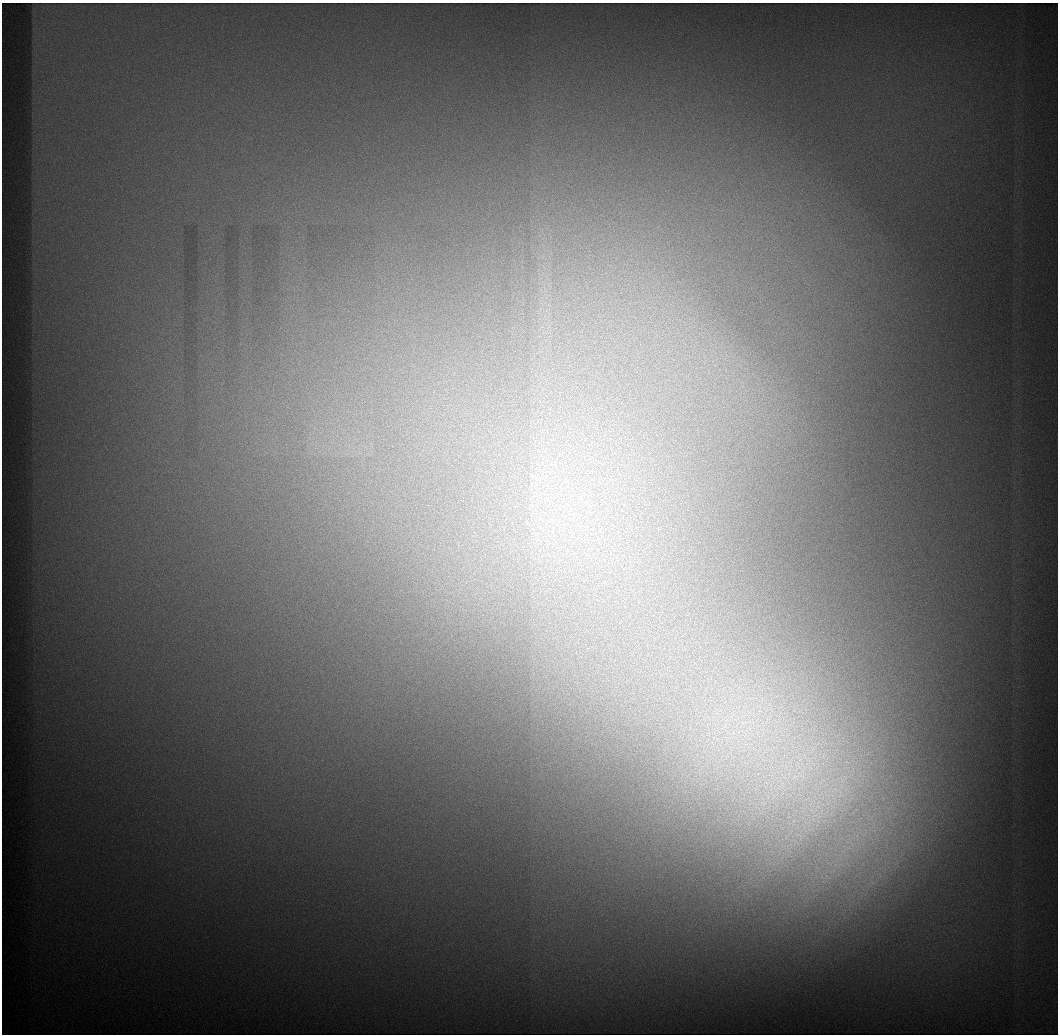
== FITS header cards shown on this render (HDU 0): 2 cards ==
NAXIS1  =                 1056 / Length of Axis 1 (Serial)
NAXIS2  =                 1032 / Length of Axis 2 (Parallel)

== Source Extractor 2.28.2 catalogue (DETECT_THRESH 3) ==
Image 1056 x 1032 px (HDU 0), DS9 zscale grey, 1 PNG px = 1 image px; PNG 1060 x 1036 px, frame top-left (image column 1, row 1032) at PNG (2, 3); no overlay
Background 628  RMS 11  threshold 33.4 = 3 sigma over >= 5 px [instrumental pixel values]
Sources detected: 4; all 4 listed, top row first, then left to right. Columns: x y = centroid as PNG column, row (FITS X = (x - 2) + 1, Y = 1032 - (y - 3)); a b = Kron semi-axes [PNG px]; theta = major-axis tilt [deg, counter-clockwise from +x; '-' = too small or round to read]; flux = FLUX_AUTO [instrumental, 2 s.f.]
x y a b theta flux
527 523 4 3 - 1800
795 777 19 15 66 28000
820 803 124 69 47 380000
872 882 7 4 -72 2500